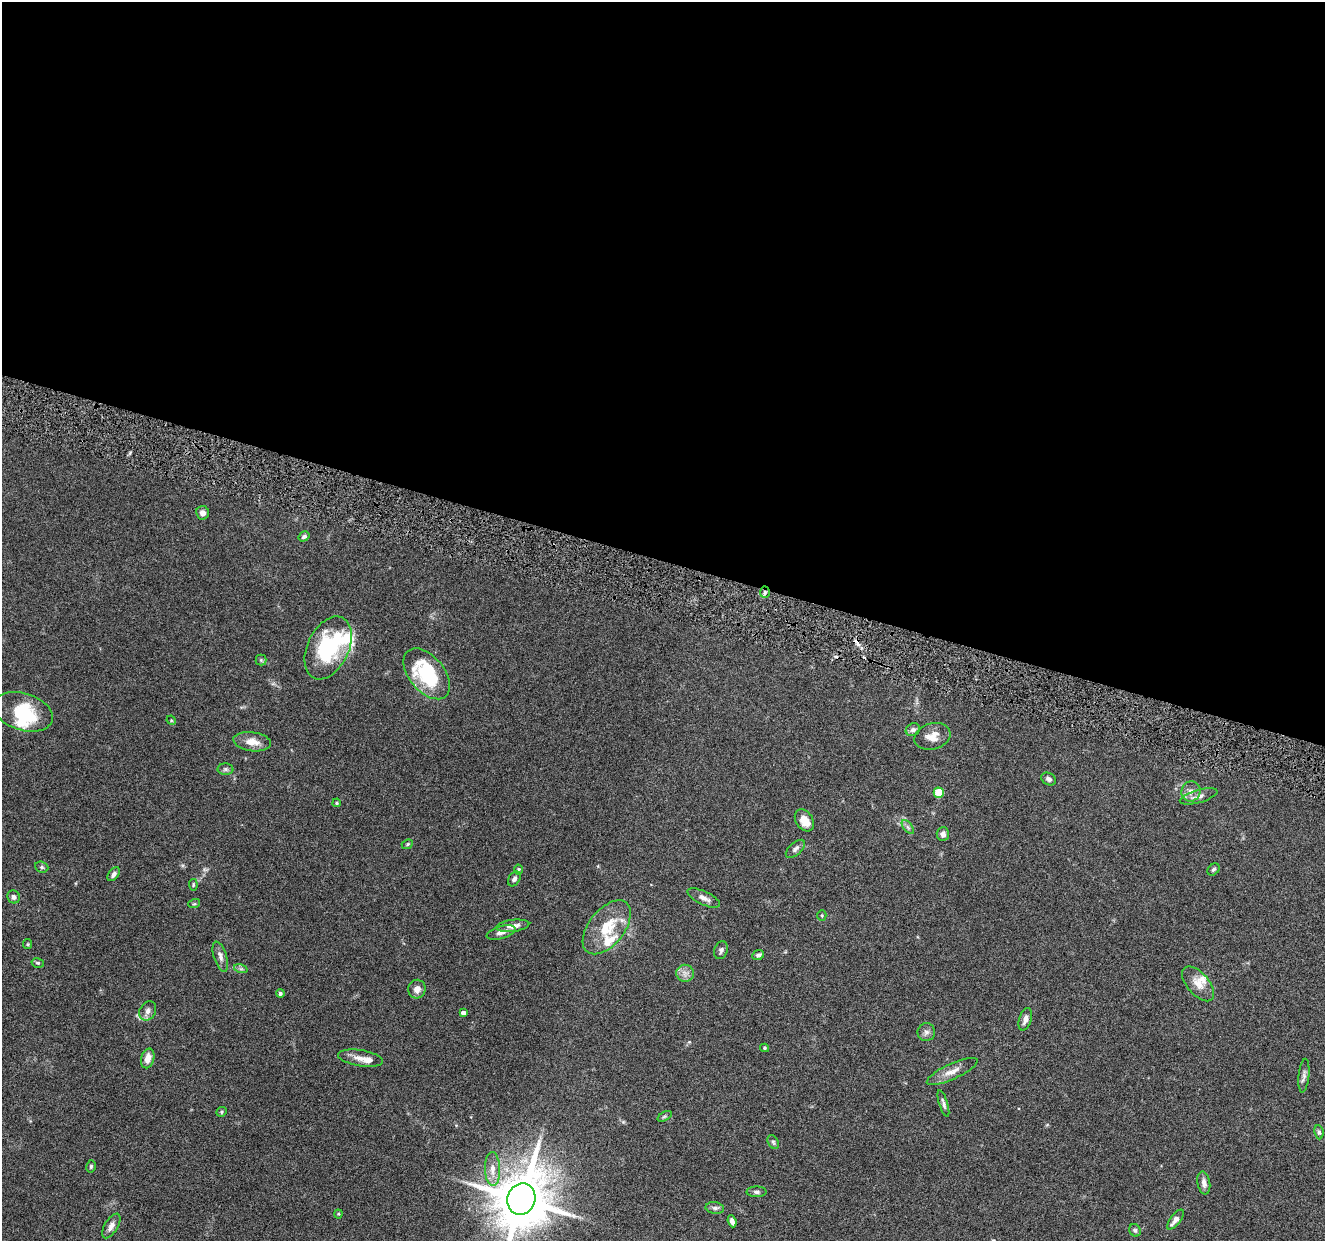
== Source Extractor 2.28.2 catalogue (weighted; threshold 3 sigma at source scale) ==
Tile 3 of 4 x 4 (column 3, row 1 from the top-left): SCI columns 2652-3974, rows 3978-5216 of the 5302 x 5350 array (HDU 1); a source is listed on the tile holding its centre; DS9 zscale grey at full resolution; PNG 1327 x 1243 px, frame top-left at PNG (2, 2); each listed source drawn as its Kron ellipse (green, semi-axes under 4 px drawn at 4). Shown black and unused: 45% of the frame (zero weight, under 4 of 8 exposures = <1% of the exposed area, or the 3 px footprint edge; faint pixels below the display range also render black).
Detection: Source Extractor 2.28.2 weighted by HDU 2 'WHT'; one run over the whole footprint, this tile lists its part. Background 0.0882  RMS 0.0047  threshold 0.0192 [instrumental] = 3 sigma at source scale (4.09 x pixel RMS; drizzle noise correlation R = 1.36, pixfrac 0.8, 0.05/0.05 arcsec/px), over >= 5 px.
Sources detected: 77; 3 inside a brighter object's white glare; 1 cosmic-ray / hot-pixel residue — neither listed nor drawn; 3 inside a brighter listed object's ellipse — not listed separately; the other 70 listed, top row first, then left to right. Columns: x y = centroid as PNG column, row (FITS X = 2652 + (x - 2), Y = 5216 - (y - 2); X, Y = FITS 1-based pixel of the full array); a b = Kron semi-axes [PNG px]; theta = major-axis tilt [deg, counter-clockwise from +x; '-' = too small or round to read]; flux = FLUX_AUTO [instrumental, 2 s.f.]
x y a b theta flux
203 513 6 6 - 2.1
304 536 6 4 33 1.1
765 592 5 5 - 0.94
328 648 33 20 64 38
261 660 5 5 - 0.67
427 674 30 17 -50 31
23 712 31 18 -17 20
171 720 5 4 - 0.42
913 730 7 6 - 1.4
932 736 18 13 16 5
252 742 19 9 -7 5
225 769 8 6 0 0.93
1049 779 8 6 -30 1.2
1191 791 10 9 - 2.6
939 793 5 5 - 15
1199 796 19 6 16 2.5
337 803 4 3 - 0.56
804 820 12 8 -57 5.8
908 827 8 4 -53 1
943 834 7 6 - 1.7
407 844 6 4 23 0.55
795 849 12 6 42 1.5
42 867 7 5 -21 0.76
519 869 5 4 - 0.54
1213 869 7 5 43 0.81
114 874 8 5 53 1.5
514 879 8 5 57 1.2
193 885 6 4 -84 0.49
14 897 7 6 - 1.3
704 898 17 7 -25 2.5
194 904 6 3 18 0.5
822 915 5 4 - 0.48
513 926 16 6 6 3.1
607 927 31 18 52 14
501 932 15 6 16 2.2
28 944 5 4 - 0.5
721 950 9 6 70 1.2
758 955 6 5 - 1.2
220 957 15 6 -72 2.1
38 963 6 4 -14 0.71
241 969 7 4 -17 0.84
685 973 8 8 - 2.3
1198 984 21 11 -49 4.9
417 989 9 8 - 2.9
280 993 4 4 - 0.91
148 1011 10 8 60 2
463 1013 4 4 - 2
1025 1019 12 6 73 2.2
926 1032 9 8 - 1.7
765 1048 4 3 - 0.55
148 1058 10 6 76 3.8
360 1058 23 8 -9 3.9
952 1071 28 7 25 4.3
1304 1076 17 5 84 1.7
943 1104 14 4 -73 1.3
222 1112 5 4 - 0.63
665 1116 8 4 31 0.7
1319 1132 7 4 -82 0.88
773 1142 7 5 -60 0.83
91 1166 6 4 76 0.66
492 1169 17 7 -87 4
1204 1183 11 6 -81 2.1
757 1192 10 5 0 1
521 1199 16 14 69 2900
715 1208 9 6 -9 1.2
338 1214 4 4 - 0.43
1175 1220 12 5 52 2.6
732 1221 6 4 -69 1.6
111 1226 14 6 58 2.5
1135 1230 6 5 - 0.81
Overlapping masked pixels (flux is a lower limit): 1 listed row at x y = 765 592
Isophote crosses this tile's border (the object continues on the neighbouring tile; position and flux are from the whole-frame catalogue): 1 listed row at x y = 521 1199